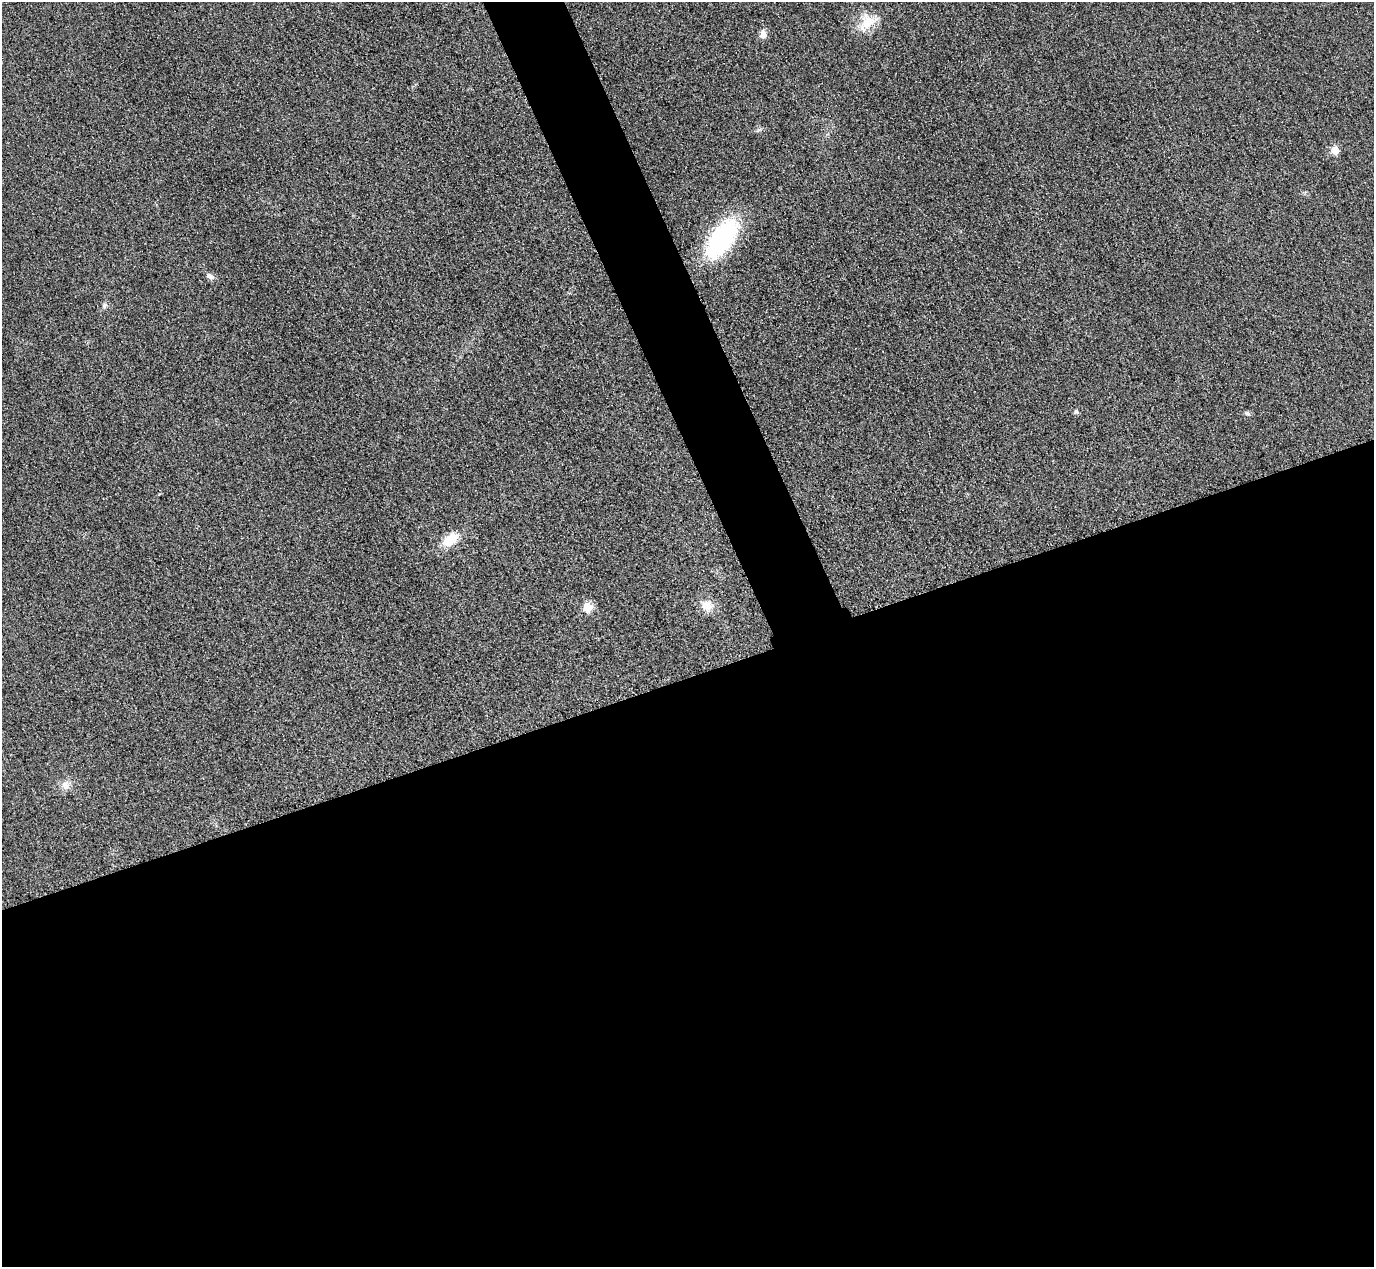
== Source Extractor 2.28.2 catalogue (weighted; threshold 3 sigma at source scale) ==
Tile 15 of 4 x 4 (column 3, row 4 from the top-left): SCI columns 2773-4144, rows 303-1567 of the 5546 x 5533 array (HDU 1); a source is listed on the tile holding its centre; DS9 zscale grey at full resolution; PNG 1376 x 1269 px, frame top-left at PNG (2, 2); no overlay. Shown black and unused: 50% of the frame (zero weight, under 3 of 4 exposures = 3% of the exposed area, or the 3 px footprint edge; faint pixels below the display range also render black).
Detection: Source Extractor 2.28.2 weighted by HDU 2 'WHT'; one run over the whole footprint, this tile lists its part. Background 0.139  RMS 0.019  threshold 0.0852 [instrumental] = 3 sigma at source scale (4.5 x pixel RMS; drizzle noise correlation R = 1.50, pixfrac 1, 0.05/0.05 arcsec/px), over >= 5 px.
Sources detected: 12; all 12 listed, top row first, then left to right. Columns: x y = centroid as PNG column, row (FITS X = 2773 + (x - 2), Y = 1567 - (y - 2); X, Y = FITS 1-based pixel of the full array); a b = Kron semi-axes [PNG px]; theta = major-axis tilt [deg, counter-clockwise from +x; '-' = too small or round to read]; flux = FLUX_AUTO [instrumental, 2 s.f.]
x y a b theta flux
867 22 27 18 58 42
763 34 10 7 -84 13
1335 150 5 5 - 52
722 238 39 19 54 270
210 276 11 6 -27 7.5
105 305 9 5 49 4.8
1076 412 6 4 18 2.9
1247 413 7 6 - 3.9
450 540 18 11 36 43
706 606 13 10 -18 28
587 608 5 5 - 88
65 785 12 11 - 14